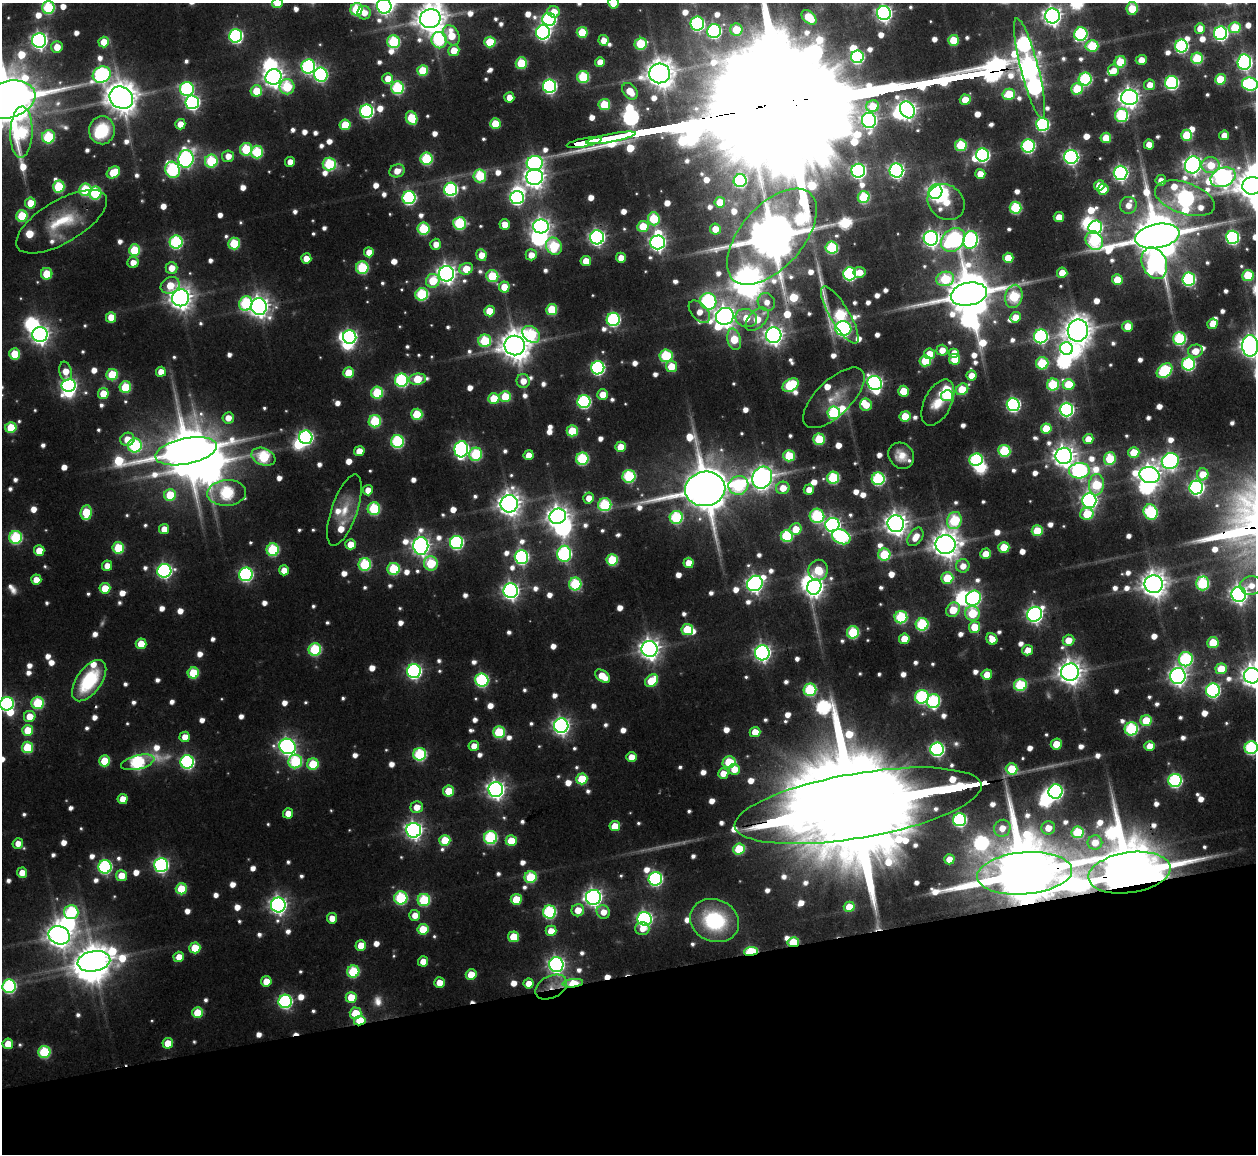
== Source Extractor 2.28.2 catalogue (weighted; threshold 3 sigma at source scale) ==
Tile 14 of 4 x 4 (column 2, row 4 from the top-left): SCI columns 1255-2508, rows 140-1291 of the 5023 x 5003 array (HDU 1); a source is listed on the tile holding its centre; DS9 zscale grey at full resolution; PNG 1258 x 1156 px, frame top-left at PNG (2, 3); each listed source drawn as its Kron ellipse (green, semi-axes under 4 px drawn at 4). Shown black and unused: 16% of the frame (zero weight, under 2 of 3 exposures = <1% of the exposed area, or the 3 px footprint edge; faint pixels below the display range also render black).
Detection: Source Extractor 2.28.2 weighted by HDU 2 'WHT'; one run over the whole footprint, this tile lists its part. Background 0.115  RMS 0.0093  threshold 0.0418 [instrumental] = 3 sigma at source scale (4.5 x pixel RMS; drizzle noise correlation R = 1.50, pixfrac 1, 0.05/0.05 arcsec/px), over >= 5 px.
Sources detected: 1023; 2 too faint to see at this stretch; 37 inside a brighter object's white glare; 3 cosmic-ray / hot-pixel residue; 1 long thin detection or spike segment (spike, bleed or trail) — neither listed nor drawn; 17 inside a brighter listed object's ellipse — not listed separately; of the other 963, all 500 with FLUX_AUTO >= 12.9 (the completeness limit of this list) listed and drawn (463 fainter detections not listed), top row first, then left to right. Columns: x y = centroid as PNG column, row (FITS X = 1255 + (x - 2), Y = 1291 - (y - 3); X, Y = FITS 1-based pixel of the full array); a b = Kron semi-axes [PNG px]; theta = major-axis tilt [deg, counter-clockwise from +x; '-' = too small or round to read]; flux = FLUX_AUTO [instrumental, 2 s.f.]
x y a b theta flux
277 3 5 5 - 28
613 3 6 5 - 27
384 6 7 7 - 370
48 7 6 6 - 110
356 9 6 6 - 93
1132 9 6 5 - 44
554 12 6 5 - 20
364 13 6 6 - 16
884 13 7 7 - 440
1052 16 7 7 - 680
809 17 9 5 -43 46
430 19 10 9 - 2100
549 19 7 6 - 220
697 24 7 7 - 200
1200 28 5 5 - 17
1235 28 6 5 - 48
736 30 6 6 - 37
714 31 7 6 - 240
543 32 7 7 - 320
582 32 5 5 - 47
1221 33 6 6 - 290
1081 34 7 6 - 190
451 35 11 7 -62 36
236 36 7 6 - 240
39 40 7 7 - 440
439 40 8 7 - 120
604 40 5 5 - 15
953 40 5 5 - 37
104 42 5 5 - 29
393 42 6 6 - 110
490 42 5 5 - 50
641 44 6 6 - 65
1092 46 6 5 - 65
1181 46 6 6 - 200
57 47 6 5 - 19
454 50 5 5 - 24
857 57 6 6 - 160
1197 58 6 6 - 80
1141 60 5 5 - 16
600 62 5 5 - 15
1120 62 6 5 - 56
1244 62 8 7 - 350
521 63 6 5 - 60
308 67 7 7 - 220
1029 68 52 9 -75 1500
1113 70 5 5 - 14
423 71 5 5 - 50
660 73 10 10 - 1800
102 75 9 8 - 300
321 75 7 7 - 250
273 77 8 7 - 790
583 77 6 6 - 88
388 79 5 5 - 19
1085 79 6 6 - 160
1220 79 5 5 - 50
1172 83 6 6 - 210
1250 84 8 6 -11 180
1150 85 5 5 - 16
550 86 7 6 - 270
287 87 7 7 - 76
398 88 6 6 - 140
187 89 7 7 - 200
1077 89 6 5 - 64
256 91 6 5 - 40
630 91 9 6 -50 26
1009 94 6 5 - 48
509 97 5 5 - 15
1130 97 8 8 - 750
121 98 12 10 -33 2300
8 100 27 18 16 10000
965 100 5 5 - 24
192 102 7 7 - 300
604 105 6 5 - 57
873 106 6 6 - 37
907 110 9 7 -60 540
367 111 6 6 - 230
1122 115 7 6 - 140
412 118 7 5 -65 59
869 120 7 7 - 350
180 124 5 5 - 16
495 124 5 5 - 37
1042 124 6 6 - 200
345 125 5 5 - 43
102 130 14 13 - 57
21 132 26 11 88 150
1187 135 5 5 - 52
1224 135 5 5 - 14
48 137 7 6 - 86
611 138 25 3 11 3000
1106 138 5 5 - 38
584 143 18 3 10 2000
1149 144 5 5 - 14
961 145 6 5 - 73
1028 146 6 6 - 200
246 149 6 6 - 75
257 152 6 6 - 90
983 155 6 6 - 240
228 156 6 6 - 14
1071 157 7 7 - 340
186 159 9 7 81 360
426 159 6 6 - 110
211 161 6 6 - 92
290 162 5 5 - 14
535 163 8 7 - 270
329 164 6 6 - 110
1193 165 8 8 - 590
1211 165 9 8 - 32
172 170 8 7 - 170
896 170 7 7 - 360
397 171 8 6 19 15
858 171 7 7 - 290
113 172 7 5 32 44
1120 173 7 7 - 340
980 174 5 5 - 17
480 176 6 6 - 80
535 177 8 8 - 870
1223 177 13 9 23 720
1161 180 5 5 - 13
740 181 6 6 - 140
1099 185 5 5 - 26
1252 186 10 8 7 2000
59 187 6 6 - 74
451 189 7 6 - 210
1103 189 5 5 - 28
85 190 6 6 - 91
935 192 7 6 - 490
95 193 6 6 - 100
517 197 7 6 - 270
864 197 6 6 - 86
409 198 6 6 - 210
1185 198 31 15 -18 490
720 202 5 5 - 32
946 202 20 16 -39 31
30 203 5 5 - 24
1128 205 8 8 - 14
1015 208 6 6 - 100
22 216 5 5 - 62
1059 217 5 5 - 22
654 219 6 6 - 71
62 222 51 21 30 63
460 223 6 6 - 120
505 224 5 5 - 19
541 226 8 7 - 520
643 226 6 5 - 41
1095 227 7 6 - 180
423 229 6 6 - 87
715 229 5 5 - 20
1157 236 22 12 11 7700
597 237 7 7 - 370
772 237 58 31 49 7000
1232 237 6 6 - 220
931 238 7 7 - 430
953 240 13 10 45 290
971 240 9 7 75 360
1094 241 10 8 -59 150
176 242 6 6 - 170
658 242 7 7 - 440
234 244 6 6 - 71
436 244 5 5 - 13
554 246 9 7 -59 96
832 248 6 6 - 110
135 250 6 5 - 66
369 252 5 5 - 17
481 255 6 5 - 19
531 255 5 5 - 17
306 258 5 5 - 17
621 258 5 5 - 16
1008 258 5 5 - 28
586 261 5 5 - 21
133 263 5 5 - 13
1154 263 16 12 -68 300
171 268 6 6 - 18
362 268 6 6 - 97
466 269 7 5 20 29
859 272 6 5 - 16
1062 273 5 5 - 22
47 274 6 5 - 34
446 274 8 7 - 720
850 274 6 6 - 190
1248 275 6 5 - 62
492 276 6 6 - 68
945 279 9 7 10 79
1189 279 6 6 - 170
1117 280 5 5 - 28
433 281 7 6 - 39
170 285 10 8 27 30
504 287 5 5 - 23
422 294 6 6 - 110
969 294 18 11 11 6100
1014 296 12 8 77 110
180 298 8 8 - 1100
708 301 8 8 - 250
766 302 9 8 - 13
246 303 7 6 - 110
259 307 8 8 - 870
552 309 5 5 - 57
489 311 5 5 - 27
699 312 13 8 -48 15
840 315 33 9 -59 140
725 316 9 8 - 910
111 317 5 5 - 23
1015 317 5 5 - 18
746 318 11 9 -20 30
613 319 6 6 - 200
757 319 14 8 45 31
1212 324 5 5 - 19
1128 326 5 5 - 29
843 328 8 7 - 360
1078 330 11 10 - 1700
531 334 9 7 -42 99
40 335 7 7 - 650
774 335 8 7 - 670
1041 336 7 7 - 240
350 337 7 6 - 260
734 339 11 6 -78 38
1179 339 6 6 - 140
485 341 6 6 - 83
515 345 10 10 - 2200
1250 346 11 8 -89 890
1066 348 6 6 - 260
942 350 5 5 - 15
1195 351 7 6 - 18
954 353 5 5 - 15
15 354 5 5 - 43
929 354 5 5 - 23
666 356 6 6 - 100
955 359 5 5 - 40
925 361 6 5 - 56
1042 363 6 6 - 77
1189 364 6 6 - 170
671 367 6 5 - 33
598 368 6 6 - 230
65 371 10 6 -79 20
1165 371 9 6 41 140
161 372 5 5 - 16
349 373 5 5 - 39
112 375 6 5 - 60
972 375 5 5 - 18
417 379 9 5 5 48
402 380 6 6 - 190
523 381 7 6 - 15
875 383 7 7 - 340
1068 384 6 5 - 36
69 385 7 6 - 300
791 385 8 6 32 100
1053 385 6 6 - 88
125 387 6 5 - 61
962 389 6 5 - 46
903 391 5 5 - 31
377 393 6 6 - 84
103 394 5 5 - 28
603 394 5 5 - 18
947 396 6 5 - 65
505 397 6 5 - 43
494 398 5 5 - 36
834 398 39 17 44 30
584 401 6 6 - 200
938 403 25 13 64 28
1013 404 6 6 - 240
866 405 6 6 - 20
1066 410 7 6 - 270
834 413 6 6 - 120
417 414 5 5 - 56
905 416 5 5 - 41
228 418 6 5 - 15
375 421 6 6 - 87
11 428 5 5 - 51
1046 428 5 5 - 38
572 431 5 5 - 53
306 437 7 6 - 260
127 439 7 6 - 21
819 439 6 5 - 70
1088 439 5 5 - 19
397 441 6 6 - 160
135 446 7 7 - 140
621 447 5 5 - 26
461 449 8 7 - 320
186 451 31 13 12 6500
359 451 5 5 - 18
1004 451 6 6 - 95
1134 452 5 5 - 38
476 454 7 6 - 92
529 455 5 5 - 17
789 456 5 5 - 55
901 456 14 12 -47 17
1064 456 8 8 - 970
263 457 12 8 -22 120
582 459 6 6 - 120
1110 459 6 6 - 58
976 460 6 6 - 170
1170 461 8 8 - 410
1079 471 10 7 4 310
1203 474 6 5 - 27
1150 475 10 8 -12 980
629 476 6 6 - 120
762 478 11 9 63 880
833 478 6 6 - 110
878 479 6 6 - 160
738 485 10 9 - 110
1096 485 11 7 86 75
783 488 7 6 - 20
1196 488 7 7 - 330
705 489 20 17 10 6700
368 490 5 5 - 15
809 490 5 5 - 15
227 493 19 13 4 160
170 495 6 6 - 52
589 498 5 5 - 14
1089 500 7 7 - 440
509 504 9 8 - 1100
605 505 6 6 - 110
374 509 6 6 - 95
344 510 37 13 71 30
1151 512 8 7 - 140
86 513 7 5 85 55
1087 514 6 6 - 47
558 516 8 7 - 870
817 516 7 7 - 150
676 517 6 6 - 130
954 520 8 7 - 99
896 524 8 8 - 1100
832 525 7 6 - 370
164 529 5 5 - 16
795 529 6 6 - 25
1037 531 5 5 - 50
787 536 6 6 - 100
16 537 6 6 - 130
841 537 10 7 -26 190
915 537 10 6 56 17
456 542 7 6 - 210
351 544 5 5 - 20
945 544 10 9 - 1600
421 546 9 7 -90 590
1004 547 5 5 - 41
118 548 6 6 - 63
273 550 6 6 - 110
39 551 5 5 - 23
564 554 8 7 - 230
884 554 6 6 - 70
986 554 5 5 - 22
521 557 7 7 - 230
612 560 6 5 - 67
431 563 7 7 - 65
689 563 5 5 - 18
365 564 6 6 - 110
107 566 5 5 - 14
963 566 6 6 - 15
394 569 6 6 - 86
284 570 5 5 - 15
818 570 10 9 - 47
164 571 7 7 - 290
246 574 7 6 - 230
947 578 6 5 - 52
36 580 5 5 - 17
755 583 8 7 - 480
1203 583 7 6 - 130
575 584 6 6 - 100
1154 584 9 9 - 1400
1251 585 11 9 9 15
814 587 8 7 - 670
105 588 5 5 - 32
511 591 7 7 - 490
1239 594 7 7 - 550
973 598 8 7 - 250
953 610 8 6 55 39
972 613 7 7 - 64
1035 614 8 7 - 430
901 617 6 6 - 110
922 624 6 6 - 120
975 627 6 5 - 36
687 630 6 5 - 52
853 632 6 6 - 96
904 639 5 5 - 26
992 639 6 5 - 18
1068 640 6 5 - 21
1213 643 5 5 - 45
141 644 5 5 - 28
315 649 6 6 - 110
650 649 8 8 - 820
1028 650 5 5 - 16
762 653 7 7 - 420
1186 659 7 7 - 180
1221 669 5 5 - 42
414 671 7 7 - 300
1070 672 9 8 - 1200
193 673 5 5 - 58
987 674 5 5 - 19
602 676 8 5 -36 29
1178 676 8 7 - 570
1252 676 8 8 - 850
482 680 6 6 - 180
89 681 24 12 54 87
652 681 7 5 44 49
1020 685 6 6 - 99
810 690 6 6 - 120
1213 691 7 7 - 230
922 697 7 6 - 180
933 701 7 6 - 160
38 703 6 6 - 82
7 704 7 6 - 210
30 716 6 5 - 23
1146 721 5 5 - 46
561 726 7 7 - 450
1131 729 7 6 - 140
28 730 5 5 - 38
499 732 6 6 - 76
755 732 5 5 - 22
185 737 5 5 - 17
1056 744 5 5 - 25
287 746 8 7 - 480
474 746 5 5 - 16
1150 746 5 5 - 18
27 747 6 5 - 66
1251 748 6 6 - 180
937 749 7 6 - 260
420 754 6 6 - 130
631 757 5 5 - 17
105 761 5 5 - 45
295 761 7 6 - 110
138 762 17 7 14 200
187 762 7 6 - 230
729 762 6 6 - 61
313 764 6 5 - 55
734 769 5 5 - 20
1012 769 6 5 - 47
723 773 5 5 - 17
582 779 5 5 - 52
1175 780 6 6 - 210
496 789 7 7 - 600
449 791 5 5 - 34
1056 792 7 7 - 290
123 799 5 5 - 21
858 806 125 32 10 70000
417 807 6 6 - 18
288 813 5 5 - 17
960 820 6 6 - 200
615 826 5 5 - 23
1002 828 8 8 - 18
1048 828 7 6 - 16
414 830 7 7 - 530
1078 832 6 5 - 71
490 838 6 6 - 150
445 840 5 5 - 44
511 841 5 5 - 32
1095 842 7 7 - 16
18 843 5 5 - 13
739 849 6 5 - 63
949 859 5 5 - 16
161 865 7 7 - 290
105 867 7 6 - 220
22 873 5 5 - 19
1025 873 48 21 5 20000
1129 873 41 20 8 16000
121 876 5 5 - 26
531 877 6 6 - 72
655 879 7 6 - 240
181 889 5 5 - 48
593 897 7 7 - 520
401 898 6 6 - 120
516 899 5 5 - 42
424 900 6 6 - 95
278 905 7 7 - 520
849 907 5 5 - 25
578 910 6 6 - 20
71 912 7 7 - 130
549 912 6 6 - 160
603 912 7 6 - 15
415 915 5 5 - 15
332 918 5 5 - 15
645 919 7 7 - 340
714 921 25 21 -22 110
642 928 7 6 - 15
423 929 5 5 - 45
551 931 5 5 - 20
59 935 11 9 -21 1300
514 937 5 5 - 40
793 942 6 5 - 56
361 945 5 5 - 23
195 948 5 5 - 37
751 951 7 4 7 110
179 957 5 5 - 20
94 961 16 10 10 2200
423 961 5 5 - 16
556 965 7 7 - 420
353 972 6 6 - 85
471 975 5 5 - 27
266 981 5 5 - 20
439 983 5 5 - 18
528 983 5 5 - 15
573 983 10 4 6 62
9 986 7 6 - 200
551 987 17 11 27 15
351 997 5 5 - 32
285 1001 6 6 - 220
198 1013 5 5 - 42
355 1013 6 5 - 33
360 1021 6 4 13 46
168 1043 5 5 - 27
8 1044 5 5 - 26
44 1052 6 6 - 100
Overlapping masked pixels (flux is a lower limit): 14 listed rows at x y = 1029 68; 584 143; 1157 236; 931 238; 953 240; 180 298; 858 806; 1025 873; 1129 873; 793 942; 751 951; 573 983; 551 987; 360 1021
Isophote crosses this tile's border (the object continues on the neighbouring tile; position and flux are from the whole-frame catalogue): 16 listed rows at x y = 277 3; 613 3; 384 6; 48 7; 1132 9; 884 13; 430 19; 1029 68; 1250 84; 8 100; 1252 186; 1250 346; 1251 585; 1252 676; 7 704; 1251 748